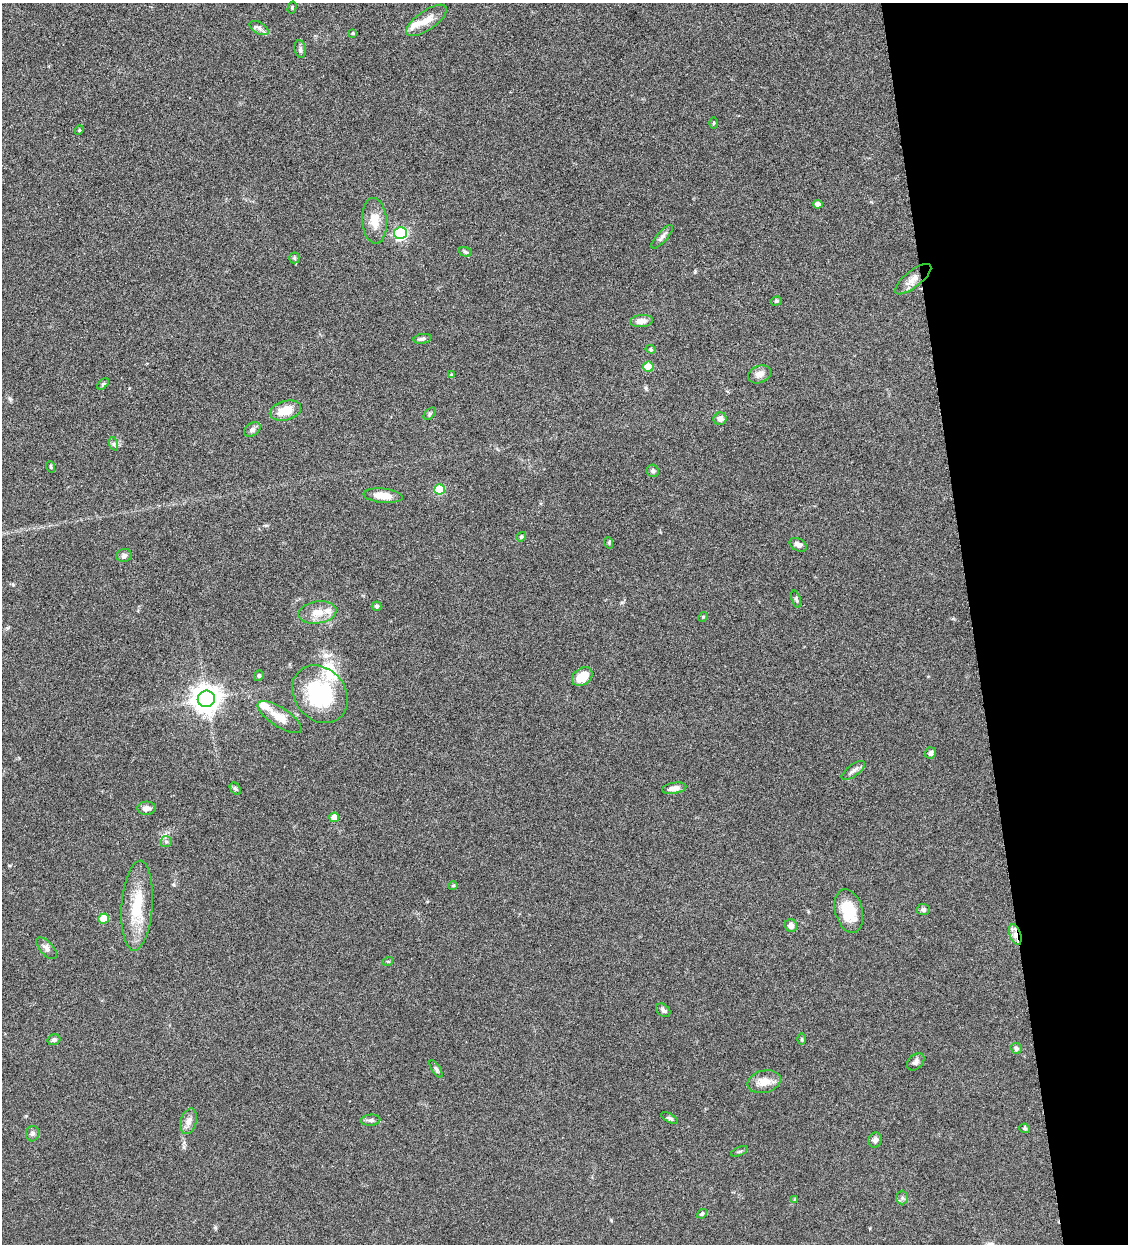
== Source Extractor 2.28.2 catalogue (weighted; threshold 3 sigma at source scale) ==
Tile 12 of 4 x 4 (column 4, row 3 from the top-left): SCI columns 3639-4764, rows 1245-2486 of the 4911 x 4971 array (HDU 1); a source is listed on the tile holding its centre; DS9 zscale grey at full resolution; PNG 1130 x 1246 px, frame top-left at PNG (2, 3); each listed source drawn as its Kron ellipse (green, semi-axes under 4 px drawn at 4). Shown black and unused: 14% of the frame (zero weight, under 4 of 8 exposures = <1% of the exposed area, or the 3 px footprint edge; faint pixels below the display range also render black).
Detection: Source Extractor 2.28.2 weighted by HDU 2 'WHT'; one run over the whole footprint, this tile lists its part. Background 0.0442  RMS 0.0037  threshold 0.0153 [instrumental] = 3 sigma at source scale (4.09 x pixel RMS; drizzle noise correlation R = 1.36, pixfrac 0.8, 0.05/0.05 arcsec/px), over >= 5 px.
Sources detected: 81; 4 inside a brighter listed object's ellipse — not listed separately; the other 77 listed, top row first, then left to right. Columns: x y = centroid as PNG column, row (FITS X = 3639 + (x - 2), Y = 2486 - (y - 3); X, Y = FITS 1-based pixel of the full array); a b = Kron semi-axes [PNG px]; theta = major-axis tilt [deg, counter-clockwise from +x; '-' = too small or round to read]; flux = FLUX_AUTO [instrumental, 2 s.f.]
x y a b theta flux
292 7 6 3 76 0.39
427 20 24 9 35 4.1
259 28 10 5 -30 1.2
353 33 4 4 - 0.46
300 49 9 5 -81 0.79
714 123 5 3 - 0.33
79 130 5 4 - 0.36
818 204 5 4 - 1.7
374 221 23 12 -85 5.3
400 233 6 6 - 47
662 237 15 5 48 1.3
465 252 6 4 -22 0.53
294 258 5 5 - 0.52
913 279 22 8 38 3.1
776 301 5 4 - 0.55
641 321 11 6 5 1.8
422 339 9 5 10 0.81
651 349 5 4 - 0.45
648 367 5 5 - 7.3
759 374 12 8 23 2
451 375 4 3 - 0.56
103 384 7 4 45 0.54
285 411 16 9 16 5.9
430 414 7 4 46 0.64
720 419 6 6 - 1.5
252 430 9 6 34 1.1
114 444 7 4 -72 0.63
51 467 6 3 -71 0.4
653 471 6 6 - 0.83
440 489 5 5 - 13
383 496 20 7 -5 4.8
521 537 5 4 - 0.54
609 543 6 3 -72 0.43
798 545 9 6 -29 1.5
124 555 8 6 14 0.98
796 599 9 4 -72 0.64
377 606 5 4 - 0.64
318 612 19 11 10 4.5
703 617 5 4 - 0.36
259 676 5 4 - 0.45
582 677 11 8 35 5.7
320 694 31 25 -50 27
206 699 8 8 - 410
280 717 25 9 -33 4.7
930 753 6 5 - 1.1
853 770 14 6 37 1.3
674 788 12 5 9 2.4
235 789 7 5 -49 0.62
146 808 9 6 4 1.7
334 817 5 5 - 3.5
166 842 6 5 - 0.68
453 886 5 4 - 0.38
137 906 45 15 86 14
923 910 6 5 - 0.86
849 911 22 13 -74 9.3
104 919 5 5 - 7.7
791 926 6 6 - 1.6
1015 935 11 5 -71 2.3
46 948 13 6 -47 1.5
388 961 5 3 - 0.35
663 1010 8 5 -41 1
801 1039 6 4 -89 0.41
54 1040 6 5 - 0.8
1016 1049 6 5 - 0.87
916 1062 10 7 44 1.1
436 1069 10 4 -58 0.78
764 1082 17 11 14 3.9
670 1118 9 4 -29 0.73
371 1120 10 5 6 0.97
189 1121 13 8 74 2
1025 1128 5 4 - 0.59
33 1134 8 7 - 0.83
875 1140 8 6 65 1.1
739 1151 9 3 21 0.48
902 1198 7 6 - 0.83
795 1199 4 4 - 0.42
702 1214 5 4 - 0.52
Overlapping masked pixels (flux is a lower limit): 1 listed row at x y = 1015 935